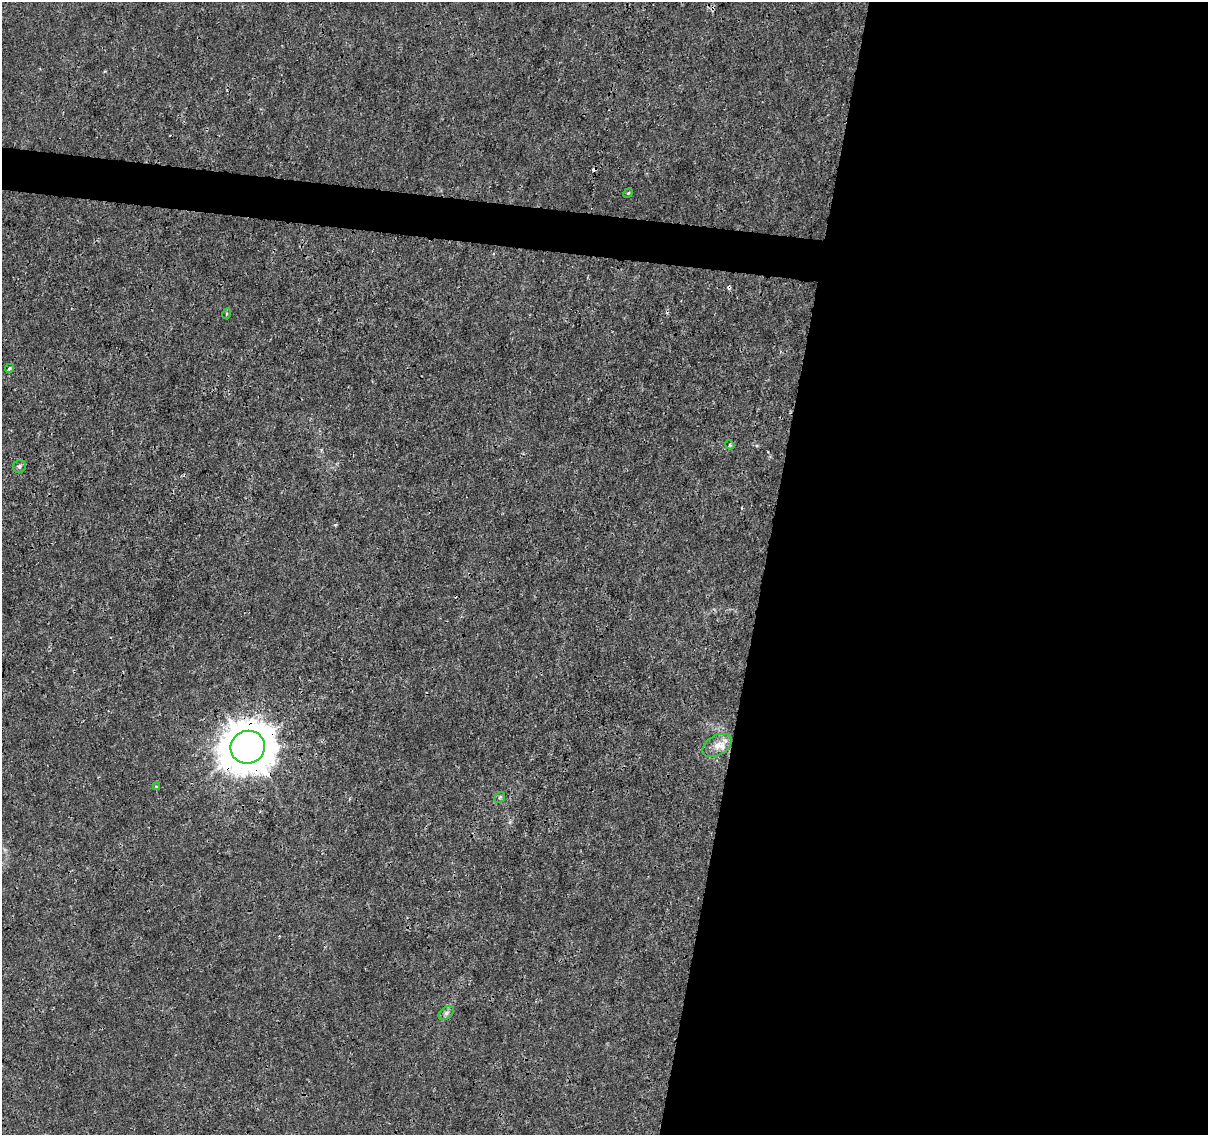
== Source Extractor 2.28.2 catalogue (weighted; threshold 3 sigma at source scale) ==
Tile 12 of 4 x 4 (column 4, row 3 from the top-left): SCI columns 3626-4831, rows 1418-2550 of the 4831 x 5041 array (HDU 1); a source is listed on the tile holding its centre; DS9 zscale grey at full resolution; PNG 1210 x 1137 px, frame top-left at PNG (2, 2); each listed source drawn as its Kron ellipse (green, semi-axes under 4 px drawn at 4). Shown black and unused: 39% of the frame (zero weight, under 3 of 4 exposures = <1% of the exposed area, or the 3 px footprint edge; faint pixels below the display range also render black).
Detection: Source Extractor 2.28.2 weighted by HDU 2 'WHT'; one run over the whole footprint, this tile lists its part. Background 1.45e-04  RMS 7.4e-04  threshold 0.00333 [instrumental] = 3 sigma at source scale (4.5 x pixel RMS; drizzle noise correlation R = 1.50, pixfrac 1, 0.0396/0.0396 arcsec/px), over >= 5 px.
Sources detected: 15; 3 cosmic-ray / hot-pixel residue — neither listed nor drawn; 2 inside a brighter listed object's ellipse — not listed separately; the other 10 listed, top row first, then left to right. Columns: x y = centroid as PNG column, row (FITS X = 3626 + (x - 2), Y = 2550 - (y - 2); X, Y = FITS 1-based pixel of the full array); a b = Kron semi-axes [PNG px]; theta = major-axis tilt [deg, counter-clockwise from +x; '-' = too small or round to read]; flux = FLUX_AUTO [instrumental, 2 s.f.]
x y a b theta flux
628 193 5 4 - 0.073
226 314 5 3 - 0.073
9 368 4 4 - 0.17
730 445 5 4 - 0.076
20 466 7 6 - 0.19
717 745 16 10 30 0.75
248 747 17 16 - 230
157 787 3 3 - 0.19
500 797 6 4 47 0.12
446 1013 8 5 37 0.21
Overlapping masked pixels (flux is a lower limit): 1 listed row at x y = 248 747